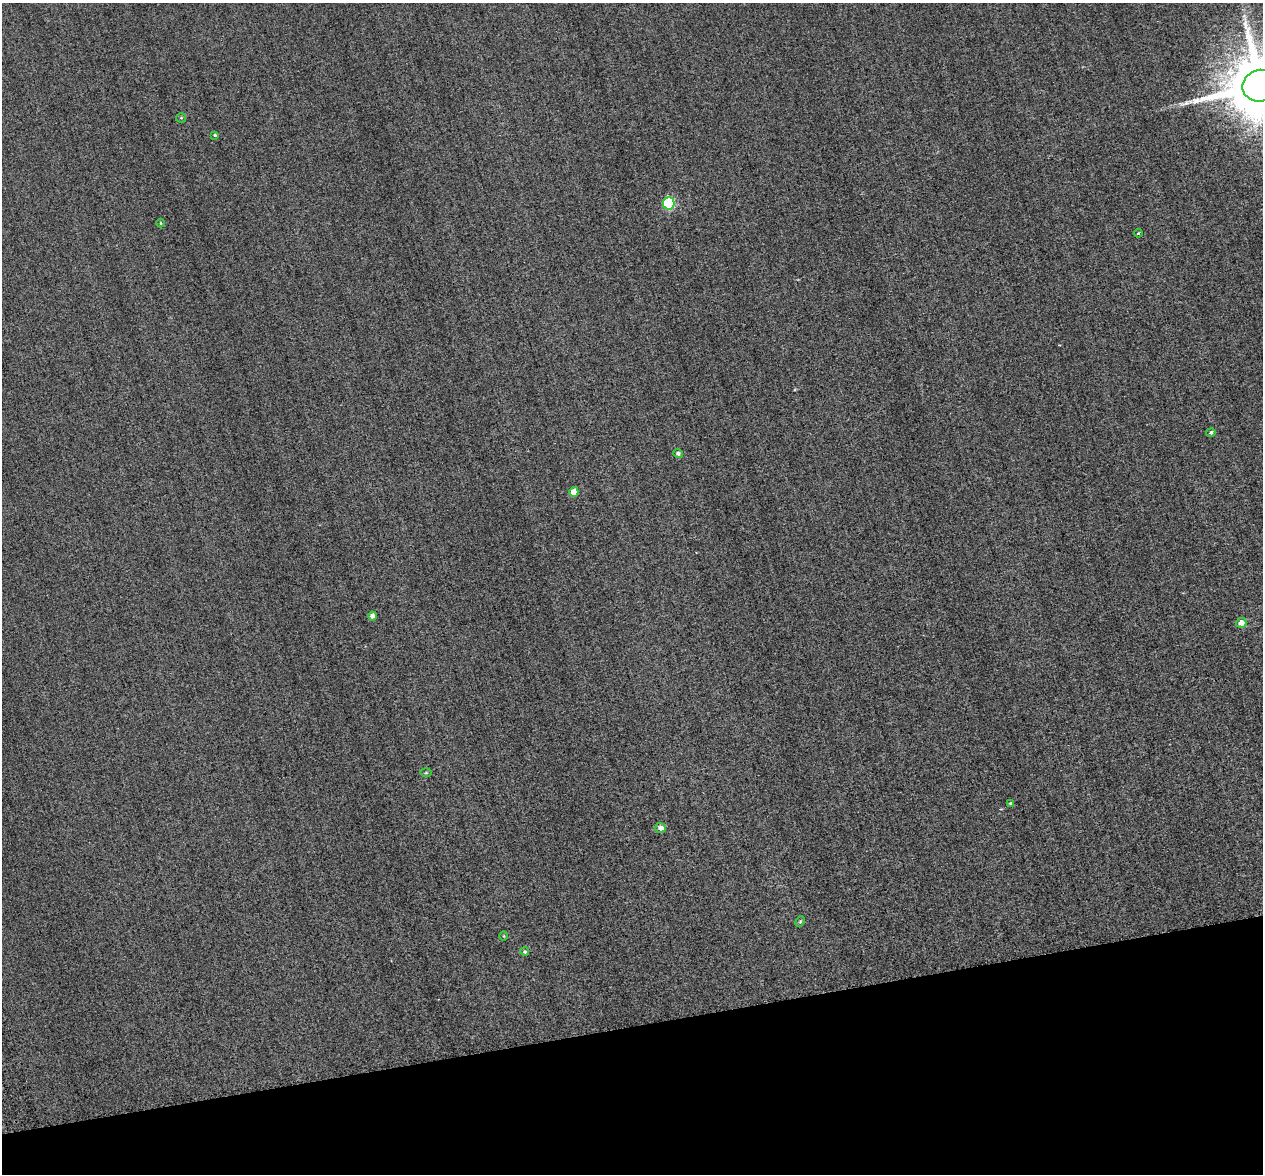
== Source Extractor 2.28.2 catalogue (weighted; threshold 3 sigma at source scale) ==
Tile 14 of 4 x 4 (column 2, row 4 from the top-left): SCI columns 1330-2590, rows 492-1663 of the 5399 x 5373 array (HDU 1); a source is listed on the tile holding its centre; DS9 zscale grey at full resolution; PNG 1265 x 1176 px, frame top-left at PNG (2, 3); each listed source drawn as its Kron ellipse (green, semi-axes under 4 px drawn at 4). Shown black and unused: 13% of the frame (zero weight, under 2 of 3 exposures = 12% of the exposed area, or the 3 px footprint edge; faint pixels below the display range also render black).
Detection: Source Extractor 2.28.2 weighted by HDU 2 'WHT'; one run over the whole footprint, this tile lists its part. Background 0.287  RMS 3.4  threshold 15.4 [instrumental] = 3 sigma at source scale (4.5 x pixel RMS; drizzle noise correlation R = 1.50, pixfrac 1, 0.05/0.05 arcsec/px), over >= 5 px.
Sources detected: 17; all 17 listed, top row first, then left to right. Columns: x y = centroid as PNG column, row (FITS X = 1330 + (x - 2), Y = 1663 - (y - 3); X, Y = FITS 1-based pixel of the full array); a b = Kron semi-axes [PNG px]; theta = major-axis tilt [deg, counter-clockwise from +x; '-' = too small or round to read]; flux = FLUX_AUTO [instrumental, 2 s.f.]
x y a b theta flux
1260 86 18 16 13 4.1e+06
181 118 5 4 - 4.0e+02
215 135 3 3 - 4.4e+02
669 203 6 6 - 2.9e+04
160 223 4 3 - 2.7e+02
1138 233 4 3 - 3.1e+02
1211 433 4 4 - 7.6e+02
678 453 5 4 - 1.0e+03
574 492 5 4 - 3.8e+03
372 616 4 4 - 1.5e+03
1241 623 5 5 - 2.8e+03
426 773 5 3 - 3.8e+02
1011 803 4 3 - 5.0e+02
660 828 5 5 - 1.9e+03
800 922 5 4 - 4.2e+02
504 936 5 3 - 3.0e+02
525 952 4 4 - 5.8e+02
Isophote crosses this tile's border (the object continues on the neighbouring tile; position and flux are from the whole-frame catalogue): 1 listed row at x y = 1260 86